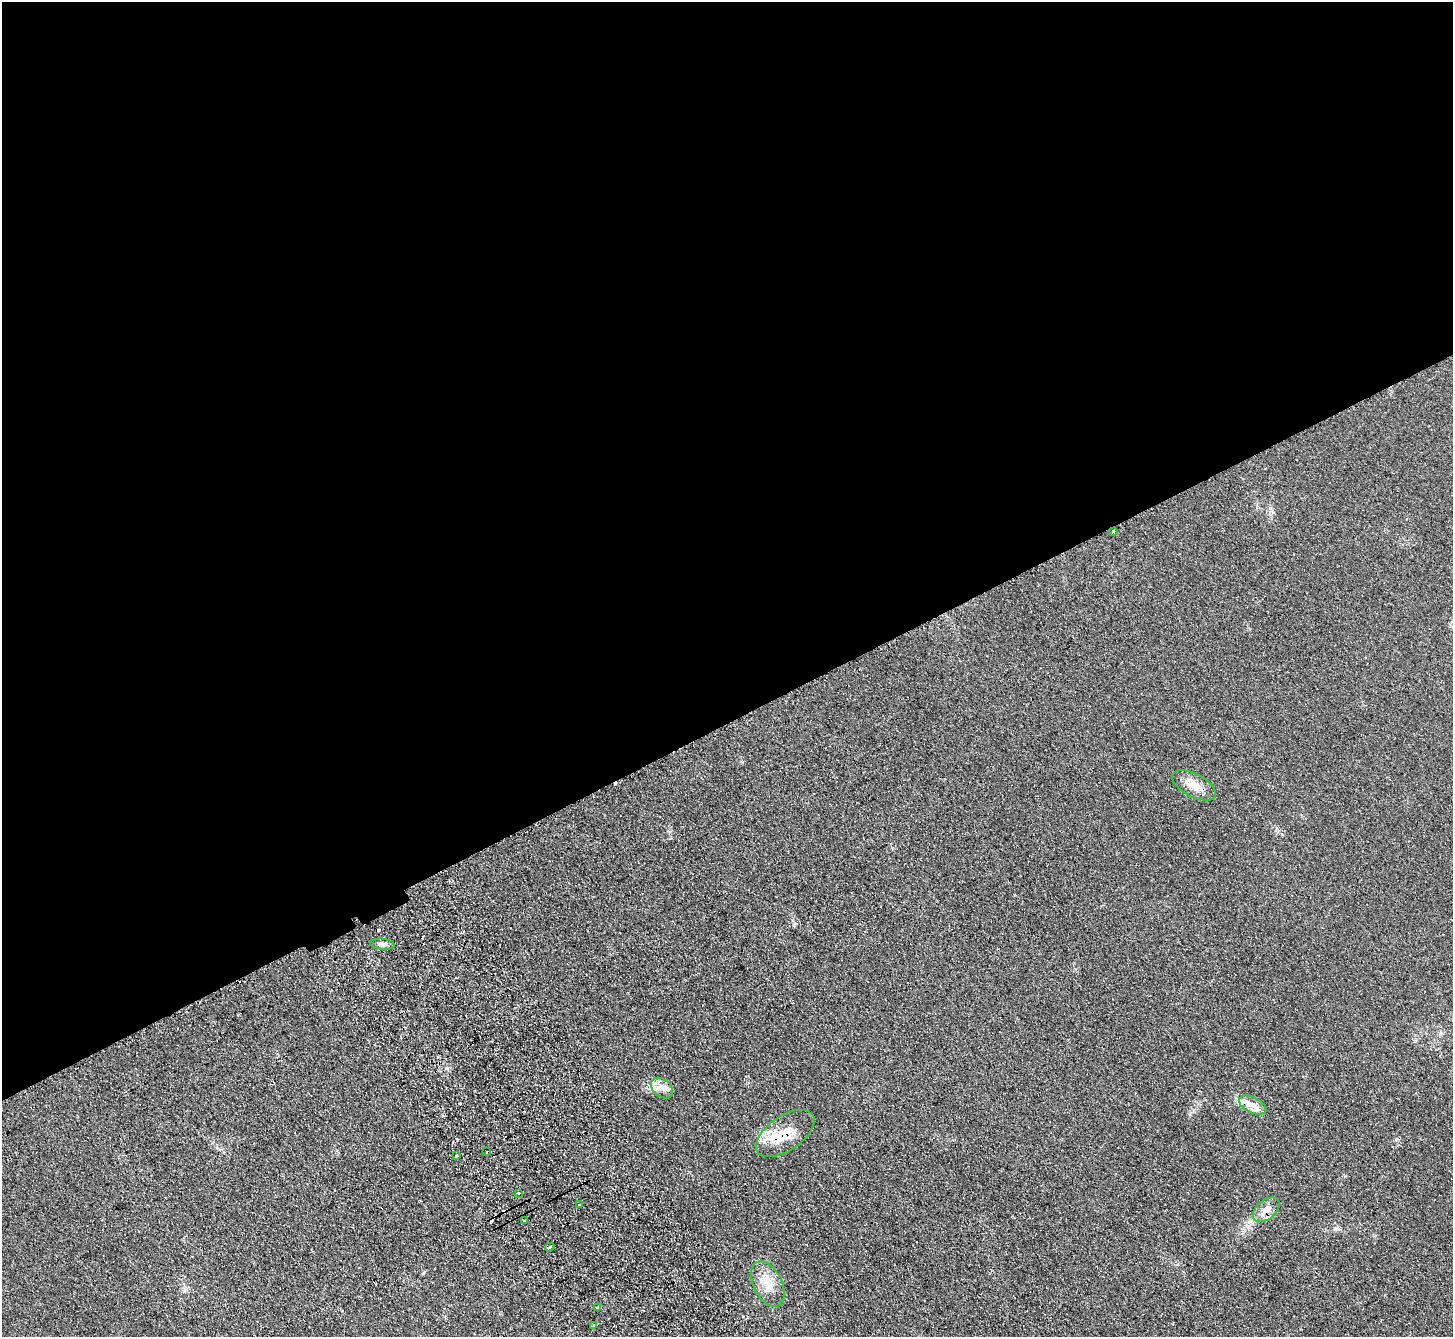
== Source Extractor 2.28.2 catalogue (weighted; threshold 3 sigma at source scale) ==
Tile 2 of 4 x 4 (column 2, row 1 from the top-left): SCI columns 1500-2950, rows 4195-5529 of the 5902 x 5856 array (HDU 1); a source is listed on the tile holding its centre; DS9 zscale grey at full resolution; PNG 1455 x 1339 px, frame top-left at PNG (2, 2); each listed source drawn as its Kron ellipse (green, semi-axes under 4 px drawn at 4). Shown black and unused: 54% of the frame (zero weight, under 2 of 3 exposures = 3% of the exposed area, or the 3 px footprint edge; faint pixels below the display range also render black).
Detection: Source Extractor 2.28.2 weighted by HDU 2 'WHT'; one run over the whole footprint, this tile lists its part. Background 0.107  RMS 0.011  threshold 0.0477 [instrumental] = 3 sigma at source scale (4.5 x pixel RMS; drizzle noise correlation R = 1.50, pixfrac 1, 0.05/0.05 arcsec/px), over >= 5 px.
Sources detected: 26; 7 cosmic-ray / hot-pixel residue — neither listed nor drawn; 3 inside a brighter listed object's ellipse — not listed separately; the other 16 listed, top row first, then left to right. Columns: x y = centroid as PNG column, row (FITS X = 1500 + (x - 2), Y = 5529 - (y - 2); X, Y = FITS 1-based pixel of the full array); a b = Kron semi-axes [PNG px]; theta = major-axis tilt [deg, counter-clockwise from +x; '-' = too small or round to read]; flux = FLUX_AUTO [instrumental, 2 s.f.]
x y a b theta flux
1113 532 3 3 - 2.9
1194 785 24 11 -28 13
382 944 12 5 -6 4.1
662 1088 12 8 -39 8
1253 1105 15 7 -26 7.9
785 1133 33 17 34 31
487 1152 3 2 - 1.1
456 1156 3 3 - 2.1
518 1193 3 3 - 1.9
579 1205 3 2 - 0.97
1266 1210 15 9 40 11
524 1220 2 2 - 1.2
550 1247 5 3 - 1.3
768 1284 24 14 -64 19
597 1307 4 3 - 3.6
594 1326 3 3 - 1.9
Overlapping masked pixels (flux is a lower limit): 2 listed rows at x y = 785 1133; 1266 1210
Unlisted compact peaks at least as high as the median listed source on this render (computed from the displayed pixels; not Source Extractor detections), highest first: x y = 1190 1114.